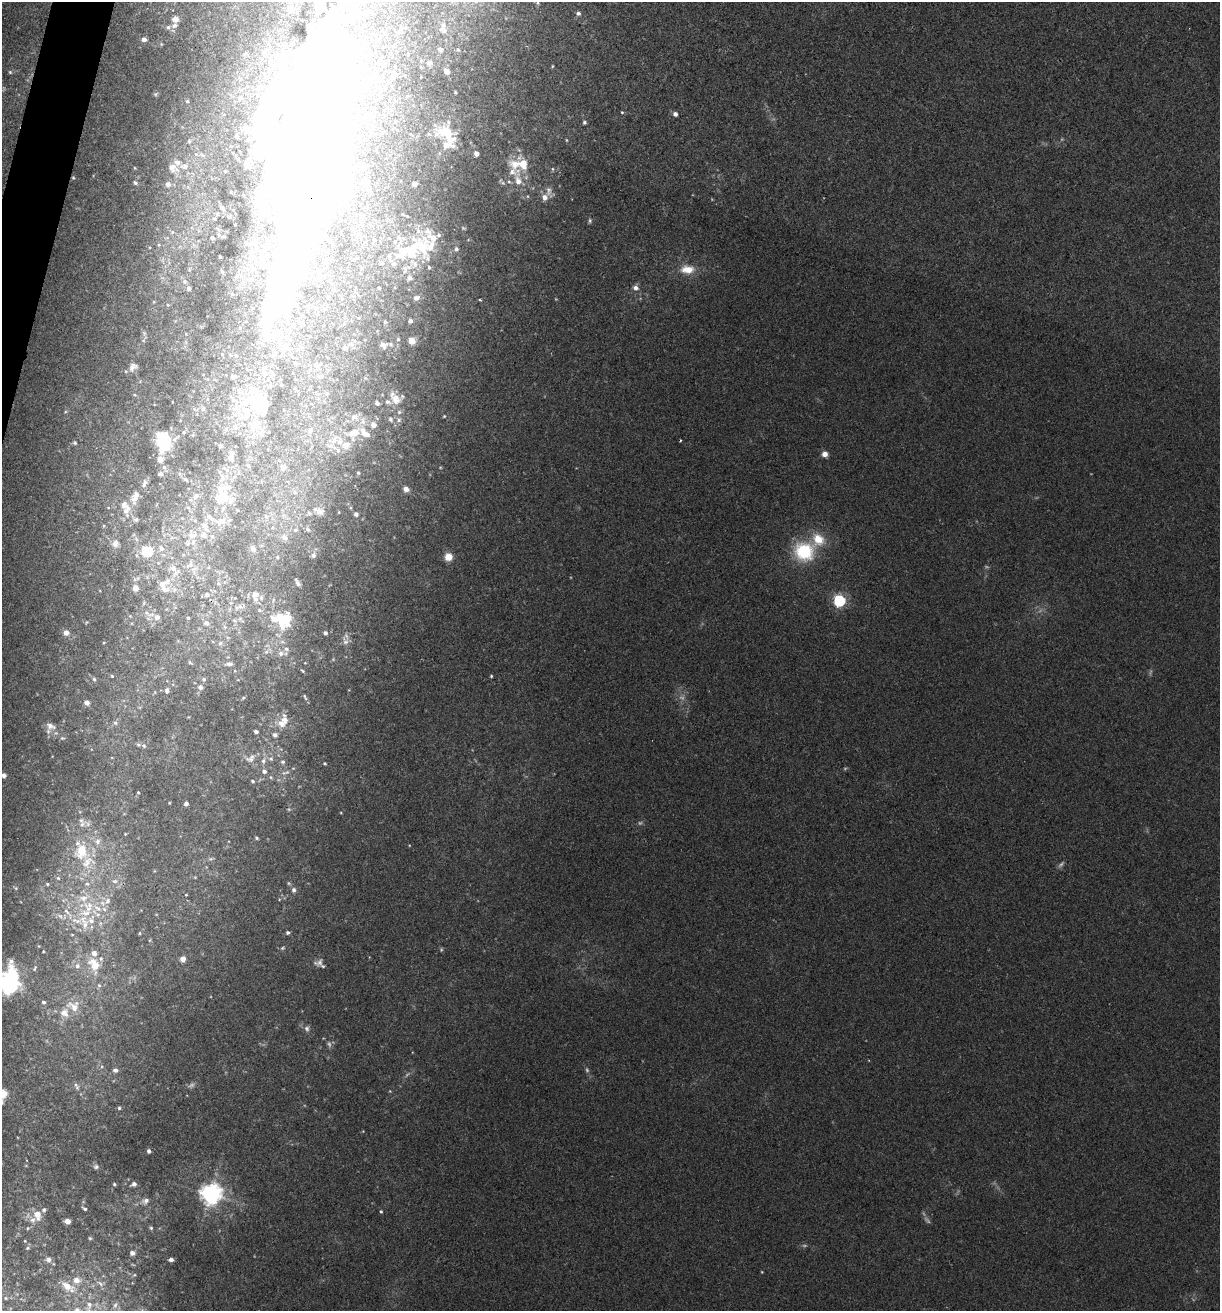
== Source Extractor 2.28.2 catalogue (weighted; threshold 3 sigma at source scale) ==
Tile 11 of 4 x 4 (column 3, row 3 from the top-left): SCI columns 2566-3783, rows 1313-2621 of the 5257 x 5239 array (HDU 1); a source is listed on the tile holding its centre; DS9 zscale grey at full resolution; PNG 1222 x 1313 px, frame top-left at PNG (2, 2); no overlay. Shown black and unused: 1% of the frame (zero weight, under 2 of 3 exposures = <1% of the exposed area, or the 3 px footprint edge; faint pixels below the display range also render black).
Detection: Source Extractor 2.28.2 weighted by HDU 2 'WHT'; one run over the whole footprint, this tile lists its part. Background 0.0851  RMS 0.0082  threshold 0.0369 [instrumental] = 3 sigma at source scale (4.5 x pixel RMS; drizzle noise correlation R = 1.50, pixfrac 1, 0.05/0.05 arcsec/px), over >= 5 px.
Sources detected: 331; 20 too faint to see at this stretch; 15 inside a brighter object's white glare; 1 cosmic-ray / hot-pixel residue — not listed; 63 inside a brighter listed object's ellipse — not listed separately; the other 232 listed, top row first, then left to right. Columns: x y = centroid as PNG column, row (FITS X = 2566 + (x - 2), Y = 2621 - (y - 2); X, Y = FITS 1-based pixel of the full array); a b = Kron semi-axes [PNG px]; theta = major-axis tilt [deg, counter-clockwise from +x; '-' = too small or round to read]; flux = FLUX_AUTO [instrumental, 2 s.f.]
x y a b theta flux
538 3 5 3 - 0.91
578 13 5 5 - 2.1
175 19 5 5 - 7.2
174 25 8 6 33 3
442 26 15 6 67 3.3
144 39 5 4 - 4.4
440 49 6 4 -52 2
458 50 5 3 - 0.8
429 63 7 6 - 2.4
552 66 5 3 - 0.71
446 71 5 4 - 6.3
10 72 5 5 - 1.3
455 92 3 3 - 0.8
155 94 7 5 37 1.3
308 99 161 80 70 860
187 101 5 4 - 1.1
622 112 4 4 - 0.86
675 114 5 5 - 3.1
584 122 5 4 - 1.4
447 131 22 17 -64 26
189 141 7 5 89 1.8
196 154 7 5 -47 2
476 154 4 4 - 4.7
523 164 17 13 82 14
184 166 13 7 -6 5.6
135 168 4 3 - 0.61
172 168 14 10 -38 8.1
553 169 5 3 - 0.85
73 178 4 4 - 0.86
366 180 5 5 - 2.3
518 181 24 9 -83 13
509 182 5 5 - 1.5
135 183 6 5 - 1.4
168 184 6 6 - 4.1
414 184 4 4 - 3.1
549 191 17 7 -78 4.3
545 197 7 7 - 4.7
402 214 3 2 - 0.69
590 221 6 4 89 1.3
219 235 5 5 - 1.4
212 238 4 3 - 1.8
456 249 5 5 - 1.9
412 250 35 18 41 40
220 257 3 2 - 0.82
382 263 6 5 - 1.6
429 267 4 3 - 0.96
687 269 18 11 -1 13
410 278 6 5 - 2.6
185 281 6 6 - 1.9
189 288 5 4 - 1.9
379 288 3 2 - 0.86
636 288 6 6 - 4.1
416 298 6 6 - 3.1
480 300 3 2 - 0.85
168 305 4 3 - 0.82
410 321 5 4 - 2.3
398 339 5 4 - 1.1
412 341 7 6 - 8.5
351 344 7 6 - 2.6
383 345 8 7 - 3.4
286 348 24 14 35 23
345 348 6 5 - 2
316 365 8 7 - 3.1
133 367 11 8 35 4.2
265 373 11 8 -76 7.2
233 377 5 5 - 4.3
281 385 6 5 - 1.5
396 399 17 11 -57 10
377 403 4 4 - 2.6
259 404 46 26 -18 60
203 409 6 5 - 1.4
444 416 4 3 - 0.9
354 417 9 7 3 3.4
390 419 5 4 - 1.2
398 420 6 4 -90 1.4
373 425 5 5 - 4.1
235 427 8 7 - 3.3
310 430 9 6 76 3
184 432 5 4 - 1.2
354 432 14 8 22 9.9
193 435 5 3 - 0.79
163 437 17 11 -72 46
334 440 14 6 67 5.2
75 443 5 4 - 1.2
346 445 10 9 - 7.3
220 446 5 4 - 1.2
825 454 6 6 - 5.3
231 457 14 8 74 7.6
160 459 9 8 - 4.6
164 467 6 6 - 2.5
283 467 8 7 - 4.1
358 473 3 3 - 1.1
160 474 7 5 8 2.1
222 478 12 8 -74 6.2
186 480 9 4 -35 1.9
406 489 6 5 - 4.6
295 492 7 5 -46 1.9
196 496 13 7 53 4.6
135 497 18 9 70 8.3
220 499 19 13 -15 17
351 508 5 3 - 0.99
126 511 15 11 83 8.6
320 511 15 10 -26 6.9
356 514 5 5 - 2.4
136 520 6 5 - 1.5
221 521 15 10 8 9.1
205 527 17 8 -57 8.5
308 529 6 5 - 1.6
295 530 5 4 - 1.1
195 535 10 7 28 5.3
284 537 9 7 -51 3.2
115 543 11 8 67 4.9
188 543 7 6 - 2.4
161 548 7 6 - 3.6
253 549 9 6 -50 2.6
147 551 6 6 - 66
804 551 24 21 -8 49
314 555 6 5 - 2.9
448 557 6 6 - 14
190 564 14 8 58 5.5
173 568 10 9 - 6.4
298 583 7 3 -58 2.1
135 588 7 6 - 5.7
164 589 18 16 -63 14
207 595 7 6 - 3.2
255 595 11 10 - 6.5
839 601 5 5 - 140
144 603 6 4 71 1.2
240 606 7 6 - 2.9
259 610 6 4 -48 1.3
149 614 20 6 -18 5.2
280 617 23 10 -70 26
188 618 5 4 - 1.1
234 620 6 5 - 1.7
206 623 7 6 - 3.5
66 633 7 6 - 4.8
325 633 4 3 - 2.3
345 641 11 8 -67 3.9
220 643 6 5 - 1.7
286 649 7 6 - 2.3
266 652 7 4 19 1.7
281 653 8 7 - 3.5
190 662 8 3 -45 1.1
229 664 7 5 -5 3
303 671 6 3 -33 0.98
112 676 4 4 - 0.99
491 676 3 3 - 0.91
94 679 5 5 - 1.3
204 679 5 5 - 1.9
200 687 6 6 - 2.9
167 690 7 6 - 3.2
155 692 6 4 72 1
305 697 9 4 -65 1.5
243 698 5 3 - 0.99
87 702 4 4 - 5.8
115 723 7 6 - 2.1
282 724 12 9 -33 6.8
50 726 14 9 -20 5.8
256 731 4 3 - 2
275 735 6 6 - 2.2
144 746 7 6 - 2.3
250 758 17 10 29 6.5
271 759 6 5 - 1.6
263 761 9 6 81 2.8
283 762 6 5 - 1.6
325 763 3 3 - 0.87
264 771 5 5 - 2.9
4 775 5 5 - 3
253 781 4 4 - 1.4
138 792 4 4 - 0.92
169 803 4 3 - 0.66
186 804 4 4 - 2.6
82 824 14 7 44 5
125 834 4 3 - 0.66
257 838 4 3 - 1.2
81 851 25 19 85 32
211 859 6 4 -17 1.3
58 878 7 4 -44 1.4
115 881 8 6 0 3.1
47 884 6 4 -24 1.4
87 884 6 5 - 1.9
16 888 6 5 - 1.4
294 890 6 6 - 2.6
186 894 3 3 - 0.83
107 901 11 8 66 5.2
89 905 18 9 -20 14
68 913 23 6 -54 7.6
60 916 9 5 -58 3
84 922 24 12 -73 16
288 932 4 4 - 1.7
140 933 4 3 - 0.83
282 948 5 4 - 1.1
43 951 3 3 - 0.74
183 959 6 5 - 4.7
320 962 13 8 56 4.5
77 966 8 7 - 3.7
95 966 18 15 -71 17
35 968 9 4 67 1.6
99 985 6 5 - 1.7
9 986 23 13 -64 82
43 1002 5 5 - 1.9
73 1006 20 16 -17 15
307 1029 8 7 - 2.8
115 1070 6 5 - 2.9
77 1086 12 5 -63 2.9
390 1091 4 4 - 0.67
3 1094 13 10 70 10
119 1108 4 4 - 1.3
149 1151 5 4 - 2.1
96 1167 7 6 - 2
114 1184 4 3 - 1.2
134 1184 6 5 - 2.9
211 1194 7 7 - 620
145 1201 10 8 21 4.1
85 1209 6 3 -34 1.4
381 1211 4 3 - 1.1
37 1215 13 9 -72 9.7
67 1221 4 4 - 7.7
28 1228 5 5 - 1.1
151 1228 5 5 - 1.2
90 1238 5 4 - 0.95
25 1241 4 3 - 0.76
27 1248 5 5 - 1.4
132 1253 6 5 - 3.2
48 1259 7 6 - 3.7
171 1260 4 4 - 3.8
134 1275 5 3 - 0.9
76 1280 8 7 - 6.4
100 1283 11 6 -44 3
67 1286 16 9 -29 11
5 1298 6 5 - 1.4
89 1304 13 8 81 6.6
Overlapping masked pixels (flux is a lower limit): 2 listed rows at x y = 308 99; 73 178
Isophote crosses this tile's border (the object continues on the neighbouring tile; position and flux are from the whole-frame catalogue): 4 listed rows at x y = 308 99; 4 775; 9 986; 3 1094
Unlisted compact peaks at least as high as the median listed source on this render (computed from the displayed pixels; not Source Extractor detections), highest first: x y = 65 412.